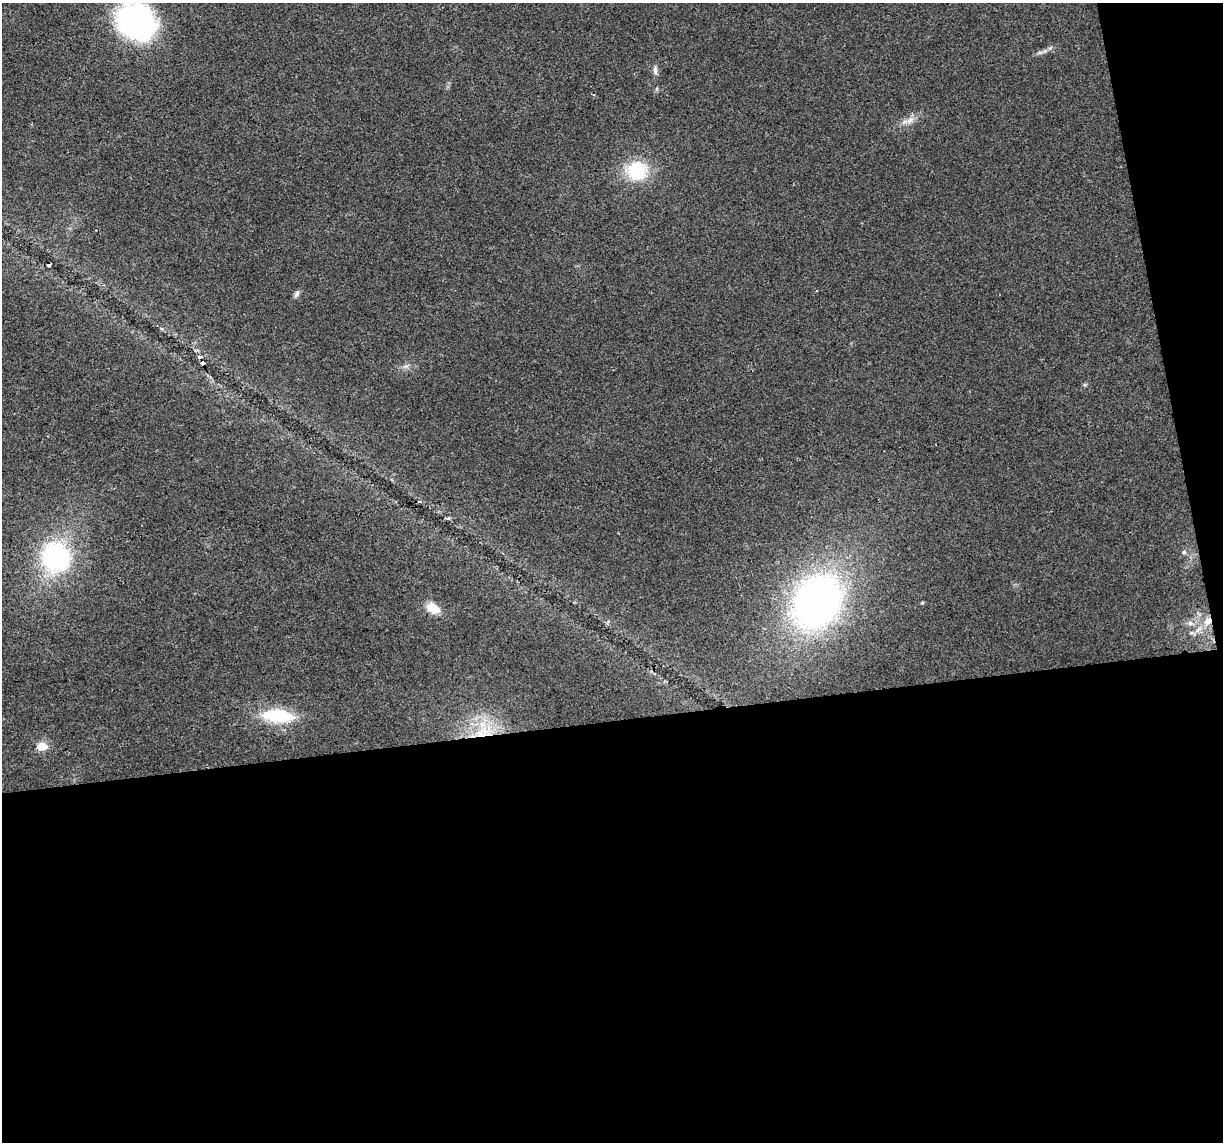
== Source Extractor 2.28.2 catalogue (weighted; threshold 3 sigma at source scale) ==
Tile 16 of 4 x 4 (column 4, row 4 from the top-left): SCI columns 3663-4883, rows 74-1213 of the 4883 x 4659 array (HDU 1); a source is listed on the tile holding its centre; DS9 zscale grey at full resolution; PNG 1225 x 1144 px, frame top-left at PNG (2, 3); no overlay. Shown black and unused: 40% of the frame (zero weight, under 2 of 3 exposures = <1% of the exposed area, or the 3 px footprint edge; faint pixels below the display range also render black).
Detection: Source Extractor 2.28.2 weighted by HDU 2 'WHT'; one run over the whole footprint, this tile lists its part. Background 0.0499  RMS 0.0068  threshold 0.0307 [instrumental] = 3 sigma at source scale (4.5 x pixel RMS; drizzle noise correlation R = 1.50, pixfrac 1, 0.0396/0.0396 arcsec/px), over >= 5 px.
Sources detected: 23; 2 cosmic-ray / hot-pixel residue — not listed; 1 inside a brighter listed object's ellipse — not listed separately; the other 20 listed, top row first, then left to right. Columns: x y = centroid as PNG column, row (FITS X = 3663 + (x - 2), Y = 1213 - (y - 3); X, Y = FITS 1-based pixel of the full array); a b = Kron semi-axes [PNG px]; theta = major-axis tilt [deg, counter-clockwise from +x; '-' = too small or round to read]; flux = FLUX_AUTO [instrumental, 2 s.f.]
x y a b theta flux
136 22 34 28 -37 180
1045 51 7 6 - 1.9
655 70 13 5 -87 2.7
657 89 6 3 -73 0.87
910 120 15 8 34 5.5
637 171 24 22 5 35
297 293 10 6 64 2.2
203 363 4 4 - 9.5
406 366 7 4 18 1.7
448 518 6 4 19 1.2
1184 552 6 5 - 1.4
56 557 25 22 -59 120
817 602 52 41 56 320
922 603 4 4 - 0.79
433 608 15 10 -29 11
1208 621 14 10 57 8.6
1190 623 8 7 - 3.1
278 716 37 15 -5 38
483 732 32 18 25 34
42 746 6 5 - 25
Overlapping masked pixels (flux is a lower limit): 3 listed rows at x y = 203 363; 1208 621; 483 732
Isophote crosses this tile's border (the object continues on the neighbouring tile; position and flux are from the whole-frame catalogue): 1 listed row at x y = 136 22
Unlisted compact peaks at least as high as the median listed source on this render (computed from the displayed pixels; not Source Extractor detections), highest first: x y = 1085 385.